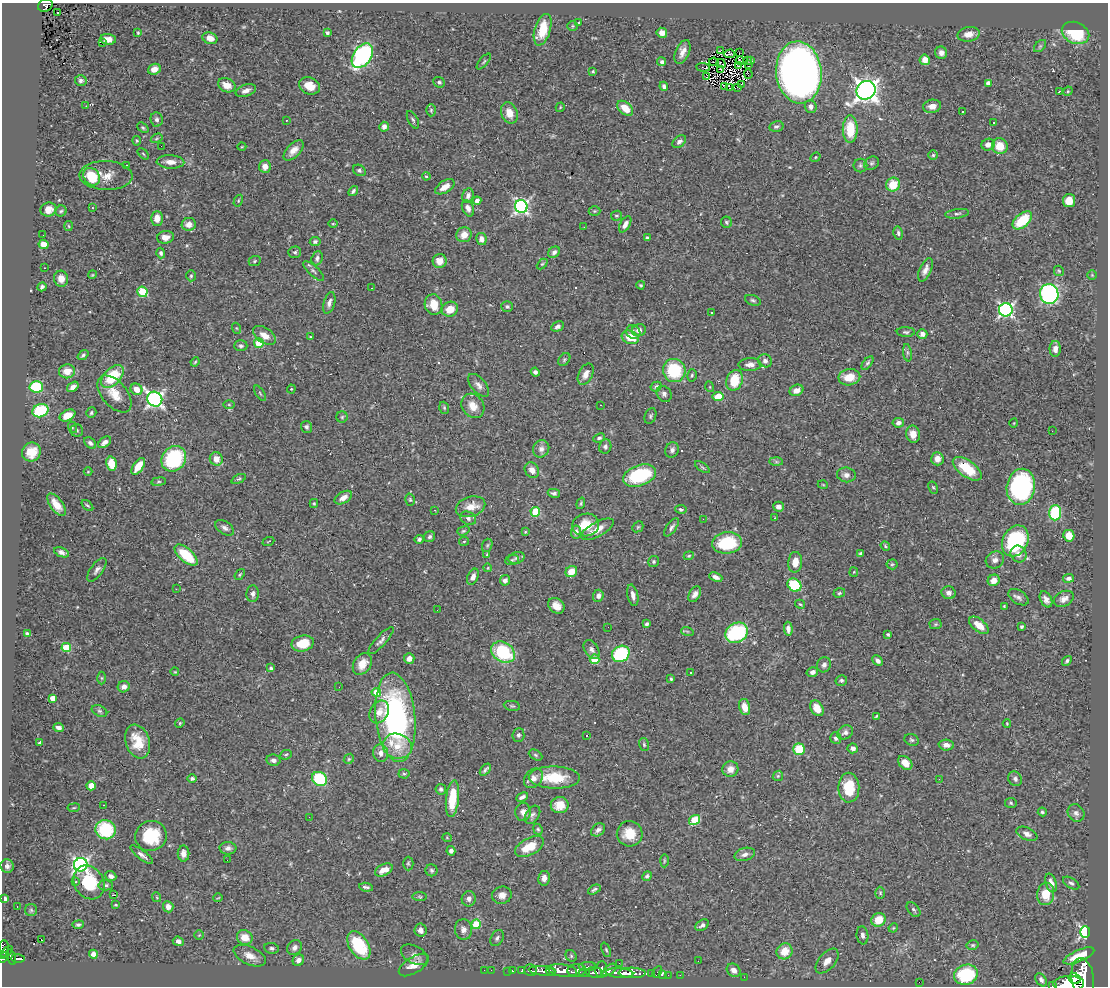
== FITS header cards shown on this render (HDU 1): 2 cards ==
NAXIS1  =                 1106
NAXIS2  =                  984

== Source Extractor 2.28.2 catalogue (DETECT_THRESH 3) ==
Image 1106 x 984 px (HDU 1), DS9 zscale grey, 1 PNG px = 1 image px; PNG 1110 x 988 px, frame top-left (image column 1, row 984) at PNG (2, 3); each listed source drawn as its Kron ellipse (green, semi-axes under 4 px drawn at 4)
Background 0.43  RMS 0.021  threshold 0.0625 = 3 sigma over >= 5 px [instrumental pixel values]
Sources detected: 494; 3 with non-positive FLUX_AUTO (blend fragments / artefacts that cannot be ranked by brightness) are neither listed nor drawn; the other 491 listed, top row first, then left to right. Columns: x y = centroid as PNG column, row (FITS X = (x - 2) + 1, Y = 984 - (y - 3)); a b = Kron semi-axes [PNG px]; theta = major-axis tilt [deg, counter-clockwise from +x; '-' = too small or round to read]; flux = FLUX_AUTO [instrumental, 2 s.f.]
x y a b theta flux
45 5 8 6 31 87
57 12 3 2 - 2.8
579 23 3 3 - 7.5
572 26 5 5 - 2.1
543 30 16 8 73 34
138 33 4 3 - 1.8
327 33 4 3 - 2.5
662 33 5 5 - 9
1075 33 14 10 -23 73
969 34 11 7 10 11
210 38 7 5 -19 11
108 39 8 5 -4 8.1
102 43 2 2 - 5.5
1040 46 7 4 45 2.2
720 51 4 2 - 1.8
682 52 13 7 67 10
739 53 3 2 - 2.8
941 53 6 6 - 7.4
730 54 5 3 - 0.11
362 56 14 9 56 260
750 60 4 3 - 3.3
925 60 5 5 - 13
484 61 10 3 50 2.1
740 61 4 2 - 0.84
747 61 2 2 - 0.56
662 62 4 4 - 4.4
714 62 5 2 - 0.57
721 64 5 2 - 1.2
748 64 4 2 - 1.4
739 66 3 3 - 1.5
703 67 7 4 -6 4.1
154 69 6 5 - 9
721 69 3 2 - 1.6
593 71 3 3 - 1.3
799 72 31 22 -84 1200
748 74 5 2 - 1.3
706 77 3 2 - 1.1
81 80 6 5 - 4.3
439 82 6 5 - 2.8
988 83 4 4 - 7
741 84 3 2 - 1.4
227 85 9 6 -24 16
309 86 11 8 -23 18
664 86 5 3 - 4.1
725 86 3 2 - 1.6
737 87 2 2 - 0.78
729 88 4 2 - 0.86
866 90 10 9 - 1000
246 91 10 5 18 8.2
1059 91 3 3 - 19
1068 91 5 4 - 1.4
86 106 2 2 - 0.68
811 106 6 6 - 5.7
932 106 9 6 9 9.9
560 107 5 3 - 1.2
625 108 9 6 -40 20
431 110 6 5 - 2.3
962 111 3 2 - 1.8
509 113 11 8 -69 15
157 119 7 6 - 3.9
286 120 2 2 - 0.89
413 120 9 5 -62 3
993 122 3 3 - 2.4
776 126 7 5 13 3.6
384 127 5 4 - 7.9
143 128 6 4 -40 2
850 129 13 7 90 46
157 138 6 3 31 1.7
137 141 5 4 - 1.5
679 141 7 5 39 4.9
988 145 7 6 - 8.5
161 146 2 2 - 0.91
1000 146 8 7 - 26
242 147 4 3 - 1.1
293 150 12 6 46 11
143 154 7 2 -45 1.3
933 155 5 5 - 2.1
815 157 5 4 - 1.5
170 162 14 6 -4 12
872 163 8 6 31 3.2
860 165 7 7 - 3.3
127 166 3 3 - 2.2
265 166 6 6 - 8.7
359 170 7 5 -33 3.3
106 175 26 14 -2 20
426 176 4 4 - 2
92 177 9 7 -50 57
893 185 7 6 - 31
445 187 11 6 32 14
353 191 5 3 - 2.8
468 196 7 5 70 6.1
238 201 6 4 60 1.8
477 201 4 4 - 7.3
1069 201 6 6 - 19
521 207 6 6 - 320
92 208 3 2 - 1.8
468 208 9 5 -65 5.9
49 209 8 7 - 12
61 211 5 5 - 2.5
594 211 6 5 - 2.1
957 214 12 4 7 3.7
616 216 6 5 - 2
157 218 7 5 -90 14
1022 220 11 6 41 52
726 222 6 5 - 2.2
189 224 7 6 - 9.8
333 224 5 3 - 1.2
625 224 9 5 60 6.6
69 226 5 3 - 1.2
584 227 2 2 - 3.2
898 233 6 4 -77 3.4
43 235 2 2 - 1.3
464 235 8 7 - 14
165 237 8 6 11 11
647 238 4 3 - 2.6
481 239 6 5 - 7.4
315 242 5 4 - 4.4
44 244 5 4 - 19
295 252 6 5 - 2.8
554 252 6 5 - 4.4
161 253 5 4 - 3.2
317 258 7 5 70 4.2
255 261 6 5 - 2
440 261 7 7 - 13
542 264 6 4 44 1.7
44 268 2 2 - 1.1
925 270 12 6 67 7.7
313 271 13 5 -42 4.1
1059 271 5 5 - 1.8
92 275 4 3 - 1.2
1092 275 4 4 - 1.6
191 276 5 4 - 2.1
61 279 8 7 - 11
641 285 4 3 - 1.8
42 287 4 3 - 2.8
372 288 3 2 - 1.5
142 292 5 5 - 81
1049 294 10 9 - 300
753 300 8 5 -19 2.8
329 303 11 5 74 5.7
433 304 10 8 -76 23
507 306 6 5 - 2.5
450 309 8 7 - 19
1006 310 7 6 - 330
711 313 3 3 - 3.5
557 326 6 4 29 4.8
236 328 5 3 - 1.3
639 330 7 6 - 6.3
633 332 7 6 - 5
906 332 9 4 -1 3
922 334 5 5 - 6.1
264 335 13 7 -34 15
310 337 3 3 - 1.4
630 337 9 6 -21 27
259 343 5 4 - 46
241 346 7 5 0 3.4
1055 349 8 5 89 8.1
907 353 9 4 -82 3
83 355 6 4 38 2.6
564 359 7 5 50 2.3
765 361 7 6 - 4.5
195 362 4 3 - 1.6
867 363 8 4 52 2.9
750 365 11 6 2 8.4
67 371 8 7 - 17
674 371 12 11 - 74
535 372 4 4 - 3.5
586 374 11 7 64 9
692 375 6 4 75 2.3
112 377 14 8 47 57
849 377 11 8 9 23
734 380 10 8 69 41
479 385 14 7 -50 7.8
36 387 6 6 - 83
73 387 6 4 37 6.3
656 387 6 4 29 2.8
710 387 5 3 - 1.1
137 389 6 5 - 16
291 389 4 4 - 1.5
796 390 7 5 23 9.4
260 393 8 3 -57 2
114 394 22 12 -49 23
664 394 8 7 - 5.5
718 396 5 4 - 23
155 399 8 7 - 420
229 405 5 3 - 1.5
600 405 2 2 - 0.72
473 406 13 10 -54 16
444 408 6 4 -71 1.9
40 411 8 6 22 69
91 413 5 4 - 2.4
67 415 8 5 26 20
650 416 8 5 67 2.9
342 417 5 5 - 2.2
898 423 5 4 - 4.9
1014 423 4 3 - 1
72 427 6 4 -73 1.9
306 427 6 5 - 3.6
77 430 6 6 - 2.9
1052 431 3 2 - 1.3
913 434 8 7 - 12
599 438 6 4 25 2.8
105 442 7 4 38 6.1
90 443 7 4 -46 3.3
605 446 7 6 - 3.6
541 449 9 8 - 7.2
672 450 8 6 63 4.9
31 452 10 9 - 27
174 459 13 11 50 110
216 459 7 6 - 12
937 459 7 6 - 12
776 462 7 4 -1 2.7
111 464 7 5 -77 29
138 466 9 5 55 19
702 467 8 4 -35 2.3
967 469 17 8 -35 43
532 470 8 6 -53 9.7
88 472 4 3 - 1
639 475 17 10 19 94
846 475 9 7 -8 6.3
239 479 8 4 25 2.3
159 482 7 4 8 2.2
823 485 5 3 - 1.1
933 487 6 4 -61 2.1
1021 487 18 14 79 240
554 493 6 4 -11 3.8
343 498 9 5 30 8.8
410 500 6 4 -74 2
314 503 4 4 - 1.7
581 503 6 4 71 2
56 505 13 6 -53 14
87 505 7 3 -44 2.1
471 507 15 10 16 18
778 507 5 5 - 6.9
681 509 6 4 -12 2.2
435 510 3 2 - 3.3
535 512 5 4 - 56
1055 513 7 6 - 84
468 518 8 6 -30 4.3
775 518 3 3 - 1.8
703 519 2 2 - 6.8
586 525 13 11 9 30
638 527 6 5 - 1.9
672 527 11 4 54 4.2
225 528 10 6 -33 5.1
597 529 18 7 29 15
463 531 6 4 19 2
525 532 3 3 - 1.2
576 532 6 5 - 5.6
1069 536 6 5 - 19
430 537 6 5 - 2.8
419 539 4 4 - 2.6
268 541 6 2 21 0.89
464 541 5 4 - 1.8
1015 541 16 12 61 140
727 543 15 10 7 74
487 545 7 5 69 2.4
885 546 5 4 - 1.8
61 552 8 4 -22 4.7
861 554 4 3 - 2.9
1019 554 8 7 - 7.2
186 555 14 6 -41 59
487 555 4 4 - 2.5
689 556 5 4 - 1.8
516 558 8 5 18 3.9
512 560 7 5 18 2.4
995 560 9 8 - 6.9
653 562 5 5 - 2.5
795 562 10 7 86 14
892 564 5 5 - 2
488 568 4 3 - 1
97 570 14 6 54 5.8
571 572 6 5 - 17
854 572 5 4 - 1.4
240 575 6 3 53 1.7
473 577 8 5 64 7
716 577 7 4 -21 6.5
1069 578 6 4 9 4.8
505 580 5 5 - 5.6
994 580 6 5 - 12
794 585 7 6 - 73
176 589 3 2 - 2
839 593 6 4 19 2.3
949 593 7 6 - 6.1
253 594 8 6 87 4.4
695 594 8 5 61 6.4
633 595 11 5 -77 6.9
598 596 6 5 - 6.7
1018 597 11 6 -33 5.1
1046 599 8 5 -62 6.8
1064 599 10 7 28 7.8
800 604 5 3 - 1.5
556 606 9 7 -42 10
1004 606 3 3 - 1.3
437 610 2 2 - 2.1
647 624 4 3 - 3
936 624 6 5 - 1.9
979 625 11 6 -40 18
1022 626 3 3 - 2.1
608 627 2 2 - 0.57
788 629 7 4 -87 5.3
687 631 6 4 -19 1.8
737 633 12 9 29 110
27 634 4 3 - 2.6
888 634 4 3 - 2.1
381 641 18 5 48 6
303 643 11 8 11 30
66 648 5 4 - 53
592 649 10 7 -56 5.3
503 652 12 9 -34 93
621 654 9 7 35 110
409 658 5 5 - 8.7
595 659 5 5 - 42
878 661 6 4 -46 4.9
1067 661 5 3 - 2.8
362 664 12 8 56 19
824 665 8 7 - 4.6
271 668 4 4 - 2.5
175 672 4 2 - 1.1
691 672 2 2 - 1.3
812 672 6 4 16 4.9
102 678 6 4 -90 1.9
671 679 3 3 - 1.8
841 680 6 5 - 2.9
124 687 6 5 - 6.3
339 687 3 2 - 1.3
376 692 5 4 - 31
53 698 4 4 - 15
512 706 8 5 -9 2.2
745 707 8 5 -77 15
817 708 8 6 -57 15
99 711 8 5 -26 2.9
379 712 12 9 60 11
876 716 4 2 - 1.8
395 717 45 20 -85 320
180 723 5 4 - 1.7
1007 723 4 3 - 1.5
59 728 5 3 - 5.4
845 732 8 6 26 5.1
518 735 7 6 - 3.6
587 736 3 2 - 1.4
836 738 6 5 - 4.2
912 740 7 5 -21 2.9
138 741 17 12 -71 32
39 742 3 2 - 1.7
644 745 7 5 -74 2.3
946 745 8 5 -4 6.5
397 746 15 12 -17 23
853 748 5 5 - 5.4
799 749 6 5 - 44
381 753 9 7 -82 7.8
286 755 6 4 24 1.9
535 755 7 5 -28 2.5
349 759 5 4 - 2.1
273 760 7 5 -11 5.2
905 763 8 6 -43 15
730 769 8 7 - 11
485 770 7 3 49 2.8
404 774 5 5 - 2
778 776 5 4 - 1.9
554 777 25 11 -1 50
192 778 5 4 - 2.6
533 778 11 8 48 8.7
320 779 8 6 -38 88
939 779 3 2 - 1.3
1015 779 7 6 - 4.1
91 786 4 4 - 22
849 788 15 10 -89 41
441 789 5 5 - 3.6
522 797 6 3 28 4.5
452 799 18 6 84 40
1011 803 6 5 - 2.1
103 805 3 2 - 0.73
560 805 9 8 - 18
74 808 6 3 8 1.4
523 812 9 8 - 7.2
1042 812 4 4 - 2.1
1076 813 9 8 - 5.6
532 815 10 6 57 4.9
309 817 3 2 - 1.5
694 820 6 5 - 53
538 829 6 4 -67 2
105 830 10 9 - 70
598 830 8 5 37 5.4
630 834 13 12 - 29
1027 834 11 6 -25 6.3
151 836 16 15 - 59
447 838 5 3 - 1.1
529 847 16 8 27 30
228 848 8 6 -2 5.7
451 851 4 4 - 4.3
183 854 8 6 -89 7
745 854 10 6 16 6.4
142 855 14 4 -38 5.9
227 860 2 2 - 0.69
664 861 6 3 89 1.6
408 863 7 5 -90 2.4
81 865 7 6 - 410
7 866 7 6 - 4.6
384 870 9 5 26 14
432 870 6 6 - 2.9
111 876 6 5 - 4.5
647 876 5 4 - 3.2
544 878 7 6 - 8.8
76 882 3 2 - 1.6
89 882 18 14 -57 58
1051 883 10 5 -72 8.9
1071 883 9 5 -31 3.4
106 885 7 5 -2 2.9
366 887 7 3 -7 3.4
594 889 7 3 28 2.7
880 893 6 5 - 2
1046 894 11 8 83 27
113 895 3 2 - 1.7
502 895 10 8 15 9
156 897 5 3 - 1.2
420 897 7 4 -7 2
218 898 5 3 - 1
5 899 4 4 - 3.2
469 899 8 7 - 6.2
116 905 3 2 - 1.3
17 906 2 2 - 0.94
168 907 5 5 - 7.3
31 910 6 6 - 2.6
914 910 8 5 -50 3.3
878 920 7 6 - 26
476 924 5 4 - 42
78 925 5 4 - 2.6
702 925 7 5 35 4.6
893 928 5 3 - 1.3
421 930 6 6 - 8.7
463 930 10 8 -85 8.3
1085 932 5 5 - 260
199 935 4 4 - 1.3
862 935 9 6 -82 5.2
245 937 8 7 - 19
497 938 9 6 57 3.6
41 939 3 2 - 13
178 941 5 4 - 5.2
359 945 16 9 -56 73
973 945 6 4 12 2.3
294 947 8 6 51 5.7
272 948 7 5 -12 3.2
4 949 8 5 -87 200
606 950 7 4 -66 2.1
785 951 8 7 - 25
6 952 8 4 40 200
93 954 5 4 - 10
414 955 14 8 -28 7.7
250 956 17 9 -25 15
571 956 6 5 - 2.2
1079 956 16 5 23 24
3 957 6 4 43 230
11 957 8 4 -73 160
18 959 7 3 -2 140
298 960 6 5 - 6.6
698 961 2 2 - 1.1
827 961 15 8 49 12
619 963 2 2 - 6.3
414 965 17 8 32 18
587 966 8 4 3 150
601 969 8 6 82 370
484 970 2 2 - 2.5
491 970 2 2 - 5.3
522 970 3 3 - 86
530 970 6 6 - 260
563 970 14 6 -9 1400
577 970 9 6 5 580
609 970 8 4 40 240
734 970 7 6 - 9
508 971 2 2 - 5.8
512 971 3 3 - 23
542 971 13 4 -6 630
550 971 5 3 - 330
594 972 8 5 -4 480
657 972 6 3 63 42
584 973 6 3 -5 190
620 973 14 5 -4 710
632 973 13 5 -1 860
651 974 3 2 - 16
662 975 4 3 - 9.2
668 975 2 2 - 7.4
680 975 2 2 - 6.9
966 975 12 10 20 82
744 977 2 2 - 88
1075 979 6 5 - 690
1083 979 20 11 -82 2700
1041 980 7 5 -56 4.7
919 982 2 2 - 9.2
1069 984 15 7 1 2300
1053 985 3 2 - 53
At the frame edge (FLAGS 8, measured only in part): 5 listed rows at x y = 45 5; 3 957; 1083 979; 1069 984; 1053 985
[3 non-positive-flux detections neither listed nor drawn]